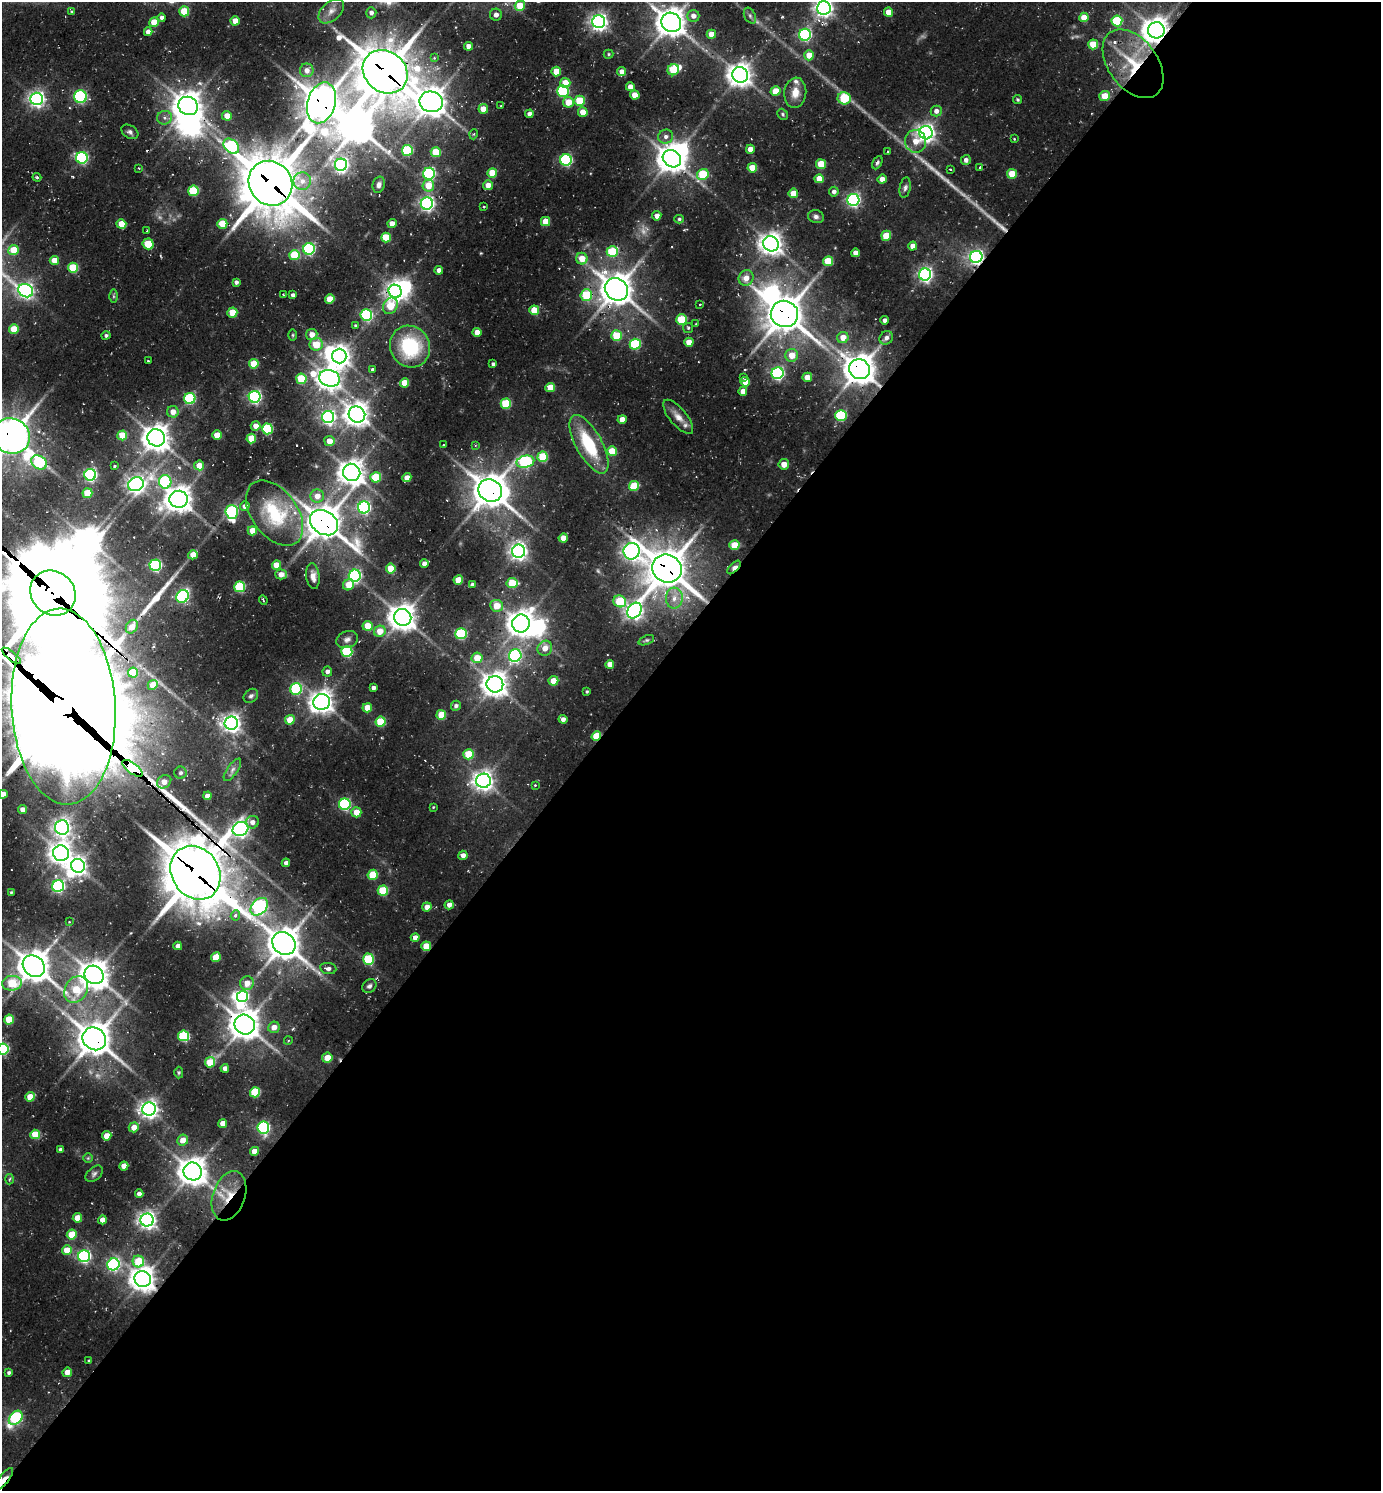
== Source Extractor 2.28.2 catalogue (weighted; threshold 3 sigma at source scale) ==
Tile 12 of 4 x 4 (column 4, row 3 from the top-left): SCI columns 4434-5812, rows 1523-3011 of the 5998 x 5989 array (HDU 1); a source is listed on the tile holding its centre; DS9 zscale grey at full resolution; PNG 1383 x 1493 px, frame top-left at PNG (2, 2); each listed source drawn as its Kron ellipse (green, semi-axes under 4 px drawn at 4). Shown black and unused: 57% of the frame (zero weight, under 2 of 3 exposures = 3% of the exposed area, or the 3 px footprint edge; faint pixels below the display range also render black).
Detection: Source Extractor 2.28.2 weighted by HDU 2 'WHT'; one run over the whole footprint, this tile lists its part. Background 0.106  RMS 0.0097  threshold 0.0438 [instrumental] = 3 sigma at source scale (4.5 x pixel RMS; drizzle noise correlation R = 1.50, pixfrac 1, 0.05/0.05 arcsec/px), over >= 5 px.
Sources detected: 395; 5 too faint to see at this stretch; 15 inside a brighter object's white glare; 4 cosmic-ray / hot-pixel residue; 4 long thin detections or spike segments (spike, bleed or trail) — neither listed nor drawn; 5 inside a brighter listed object's ellipse — not listed separately; the other 362 listed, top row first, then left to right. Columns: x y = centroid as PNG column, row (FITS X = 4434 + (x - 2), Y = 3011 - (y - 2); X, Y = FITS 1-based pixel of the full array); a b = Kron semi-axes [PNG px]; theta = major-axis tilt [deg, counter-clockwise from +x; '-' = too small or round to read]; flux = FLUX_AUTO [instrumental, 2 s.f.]
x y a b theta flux
520 6 5 5 - 25
824 8 7 6 - 490
71 11 4 3 - 0.97
184 11 5 5 - 34
331 11 15 9 42 8.3
888 12 4 4 - 12
371 13 5 5 - 4.1
496 15 6 6 - 4.3
693 16 6 6 - 5.4
750 16 8 5 -63 2.4
1084 17 5 4 - 15
162 18 4 4 - 3.5
235 21 4 4 - 12
1117 21 5 5 - 61
154 22 5 4 - 20
599 22 6 6 - 440
671 22 10 9 - 1300
1156 30 8 8 - 1100
148 32 4 4 - 7.1
711 34 4 4 - 13
805 35 6 6 - 180
1093 44 5 5 - 27
468 46 4 4 - 6.2
609 54 5 4 - 1.2
809 55 5 5 - 14
434 58 4 4 - 1.6
1133 64 39 24 -53 65
307 70 7 7 - 6.2
673 70 6 5 - 42
385 72 24 20 -39 3700
556 72 5 5 - 18
622 72 4 4 - 7.4
740 75 8 7 - 910
565 83 5 5 - 14
630 87 4 4 - 7.5
563 91 6 5 - 90
775 91 5 4 - 18
795 93 15 11 84 12
635 95 5 4 - 14
1105 96 5 5 - 17
81 97 6 6 - 120
844 98 6 6 - 37
37 99 6 6 - 350
1018 100 4 4 - 1.4
580 101 5 5 - 38
431 102 12 10 -14 1300
568 102 5 5 - 17
321 103 21 14 74 2300
188 106 10 9 - 1300
501 106 4 2 - 0.95
483 109 5 5 - 13
936 111 5 5 - 5.1
583 112 5 5 - 13
529 114 4 4 - 5.3
783 114 6 5 - 1.6
227 116 5 4 - 11
165 118 7 6 - 3.9
130 132 9 6 -33 3.2
926 133 7 6 - 500
474 134 5 3 - 0.95
666 137 7 7 - 4.1
1014 139 3 3 - 0.96
915 141 11 10 - 14
231 146 9 6 -42 110
750 149 4 4 - 9.4
407 150 5 5 - 62
888 151 3 2 - 0.92
436 152 5 5 - 30
82 158 6 6 - 140
672 159 9 8 - 1200
566 160 5 5 - 140
966 160 5 5 - 4.2
877 163 7 4 63 2.1
821 164 5 5 - 26
341 165 6 6 - 290
980 167 4 3 - 1.7
139 168 3 3 - 0.76
752 168 5 4 - 15
950 169 3 2 - 1.2
492 173 5 5 - 22
429 174 6 6 - 140
703 174 6 5 - 46
1012 174 5 5 - 21
37 177 4 3 - 1.3
819 179 5 4 - 14
882 179 4 4 - 6.7
302 181 9 9 - 7.2
270 183 23 21 -53 4100
379 185 8 6 74 3.9
488 185 5 5 - 9.2
428 186 6 5 - 18
905 188 10 5 80 3.2
193 191 5 5 - 57
834 192 5 4 - 3.7
793 193 5 4 - 17
853 200 6 6 - 220
427 204 6 6 - 290
484 207 3 3 - 0.98
657 216 4 4 - 5.9
816 217 8 6 -14 3.3
679 219 5 4 - 1.6
546 222 5 4 - 19
121 224 5 5 - 21
222 224 5 5 - 28
392 224 4 4 - 11
147 231 3 2 - 1.6
886 236 5 5 - 24
386 237 5 5 - 30
148 244 5 5 - 29
771 244 8 7 - 850
913 246 4 4 - 7.2
309 249 6 5 - 140
13 250 5 5 - 21
612 252 5 5 - 52
855 253 4 4 - 7.2
294 255 5 5 - 37
976 257 6 6 - 290
582 259 6 5 - 14
54 260 4 4 - 13
828 261 5 5 - 29
73 268 5 5 - 45
439 270 4 4 - 6.2
925 274 6 6 - 280
746 278 8 7 - 8.4
236 282 4 4 - 2.9
616 289 12 10 -40 1700
26 291 7 6 - 340
395 291 7 6 - 500
283 295 3 2 - 0.78
293 295 4 4 - 3.3
586 295 6 5 - 42
113 296 7 4 -89 1.6
330 299 5 4 - 21
700 304 3 2 - 1.1
390 306 9 7 59 29
534 310 5 5 - 24
232 313 5 5 - 26
784 314 14 13 - 2200
366 315 6 5 - 130
682 320 5 5 - 48
885 320 4 4 - 4.2
696 324 3 3 - 0.72
355 325 4 4 - 1.1
688 328 5 5 - 1.5
14 329 5 5 - 24
477 332 4 4 - 10
106 335 4 4 - 1.8
293 335 5 3 - 1
312 335 5 5 - 8.2
617 336 5 5 - 36
843 337 6 5 - 11
886 338 7 6 - 4.5
689 342 5 4 - 12
316 344 6 6 - 21
635 344 5 5 - 72
410 347 21 19 -59 72
792 355 6 6 - 15
339 356 7 7 - 750
148 360 3 2 - 0.84
254 364 5 4 - 27
493 364 3 3 - 2.2
372 369 3 3 - 3.2
859 369 10 10 - 1600
777 373 6 6 - 200
743 377 4 3 - 2.2
807 377 5 4 - 11
330 378 10 8 -17 780
301 379 5 5 - 40
745 382 5 4 - 12
405 383 4 4 - 19
550 387 5 4 - 16
743 391 4 4 - 8.2
255 397 6 6 - 220
190 399 5 5 - 91
506 404 5 5 - 56
173 412 6 5 - 9.1
357 414 8 8 - 890
841 416 6 5 - 83
328 417 6 6 - 270
678 417 21 8 -50 9.1
622 419 4 4 - 9
256 426 5 4 - 7.3
267 429 5 5 - 76
122 435 5 5 - 24
217 435 4 4 - 18
11 436 19 17 -26 2300
156 438 9 8 - 1100
251 438 5 5 - 24
329 441 5 5 - 11
589 444 32 13 -61 55
443 445 3 2 - 0.65
475 445 4 2 - 0.88
612 451 5 5 - 22
543 457 5 5 - 49
39 462 8 6 -33 70
525 462 9 6 13 140
784 464 5 5 - 9.1
199 465 5 5 - 13
115 466 3 3 - 1.5
352 472 9 8 - 950
90 475 6 6 - 210
376 477 5 5 - 43
407 478 4 4 - 6.6
165 482 7 6 - 86
136 484 8 6 24 460
634 486 5 5 - 33
490 491 12 11 - 1800
87 493 5 5 - 27
317 496 6 6 - 9.6
179 499 9 8 - 1100
245 506 5 4 - 4.4
364 507 6 6 - 170
232 512 7 6 - 100
275 513 37 23 -54 65
324 523 15 11 -34 2000
252 531 4 4 - 15
563 538 4 4 - 11
734 545 5 5 - 23
519 551 6 6 - 450
632 551 8 8 - 430
193 555 5 4 - 9.1
424 564 4 4 - 6.2
155 565 6 5 - 140
276 565 4 4 - 16
734 567 8 4 45 14
391 569 5 5 - 23
667 569 15 14 - 2600
281 574 6 5 - 7
313 576 13 6 -82 6.5
355 576 6 6 - 190
458 580 5 4 - 20
512 583 5 5 - 31
349 585 6 5 - 16
472 585 4 4 - 2.5
240 587 5 5 - 69
53 593 24 21 -43 11000
182 596 7 6 - 130
674 598 10 8 87 8.2
263 600 5 2 - 1.6
620 601 6 5 - 42
497 606 6 6 - 16
634 611 8 6 54 410
403 617 9 8 - 1200
521 623 9 8 - 1100
367 626 5 5 - 20
132 627 7 5 58 9.8
380 631 6 5 - 14
461 634 5 5 - 80
347 640 11 8 22 4.9
646 640 8 4 24 1.8
545 648 8 7 - 9.1
347 652 5 5 - 86
11 656 12 3 -39 310
515 656 6 6 - 150
477 658 5 5 - 19
610 664 4 4 - 8.1
327 672 5 5 - 3.8
133 673 5 5 - 31
553 681 5 4 - 16
495 684 8 8 - 1000
153 685 5 4 - 16
373 688 4 4 - 3.6
296 689 6 5 - 87
587 692 3 3 - 1.2
251 696 8 6 41 2.7
322 702 8 8 - 850
456 706 5 5 - 2.8
63 707 98 52 -87 25000
367 708 5 4 - 16
441 715 5 5 - 25
563 719 4 4 - 4.6
290 720 5 4 - 18
381 722 5 5 - 45
231 723 7 6 - 510
596 736 5 4 - 33
469 754 5 5 - 33
132 768 12 5 -37 2300
232 770 13 5 55 4.1
181 773 6 6 - 2
483 781 7 7 - 600
164 782 8 6 37 8.4
535 785 3 3 - 0.83
3 794 4 4 - 7.7
207 796 4 4 - 7.8
345 804 6 5 - 130
433 807 4 3 - 0.79
22 809 4 4 - 6.7
356 812 5 5 - 15
252 822 6 6 - 5.3
62 827 7 7 - 450
240 829 8 7 - 400
61 853 8 7 - 750
463 855 4 4 - 5
286 863 4 4 - 4.1
78 866 7 6 - 420
195 873 28 23 -56 4700
373 875 5 5 - 39
58 886 6 5 - 150
383 891 5 5 - 47
11 892 3 3 - 0.96
449 905 4 4 - 5.3
259 907 10 7 44 270
427 907 5 4 - 7.7
235 915 5 4 - 4.1
69 922 3 2 - 1.7
415 938 4 4 - 6.8
284 943 12 10 -39 1700
178 946 4 4 - 6.5
426 946 5 4 - 21
216 957 5 4 - 19
368 959 5 5 - 60
34 966 12 10 -39 1600
328 968 8 5 -9 3.7
94 975 10 9 - 1400
12 983 10 7 8 32
247 983 7 6 - 10
369 986 8 6 43 2.9
76 989 14 11 60 30
242 996 6 5 - 100
9 1019 5 5 - 27
245 1025 10 9 - 1400
274 1027 6 5 - 9
183 1036 5 5 - 69
94 1039 12 11 - 1700
288 1041 4 3 - 0.94
3 1049 5 5 - 100
327 1058 5 5 - 14
210 1062 5 5 - 27
225 1068 4 4 - 5.1
179 1073 6 4 89 1.3
255 1092 5 5 - 50
30 1097 5 4 - 17
149 1109 7 6 - 510
223 1123 4 4 - 10
134 1127 5 5 - 10
263 1127 6 6 - 130
35 1134 5 5 - 31
107 1136 5 4 - 14
183 1140 5 5 - 9.7
60 1149 3 3 - 1.5
254 1151 4 4 - 12
88 1158 5 5 - 1.2
124 1166 4 4 - 9.3
193 1171 9 8 - 1300
94 1174 10 6 41 2.9
9 1179 5 3 - 1.2
139 1194 4 4 - 4.6
229 1196 25 16 71 27
77 1218 5 4 - 15
102 1220 4 4 - 9.3
147 1220 6 6 - 460
72 1234 5 5 - 25
67 1250 5 5 - 18
84 1256 6 5 - 190
138 1261 6 5 - 32
113 1264 6 6 - 160
143 1279 8 8 - 1000
89 1361 3 3 - 1.2
67 1372 5 4 - 11
9 1373 4 3 - 2.1
16 1418 8 5 48 110
4 1479 14 5 51 10
Overlapping masked pixels (flux is a lower limit): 29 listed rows (the first 20) at x y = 1156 30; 1133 64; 385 72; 321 103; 270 183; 976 257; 616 289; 395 291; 586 295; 784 314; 859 369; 11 436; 490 491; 324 523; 734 567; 667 569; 53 593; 11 656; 63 707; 596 736
Isophote crosses this tile's border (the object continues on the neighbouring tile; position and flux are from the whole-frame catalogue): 6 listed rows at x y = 824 8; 11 436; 63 707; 3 794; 3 1049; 4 1479